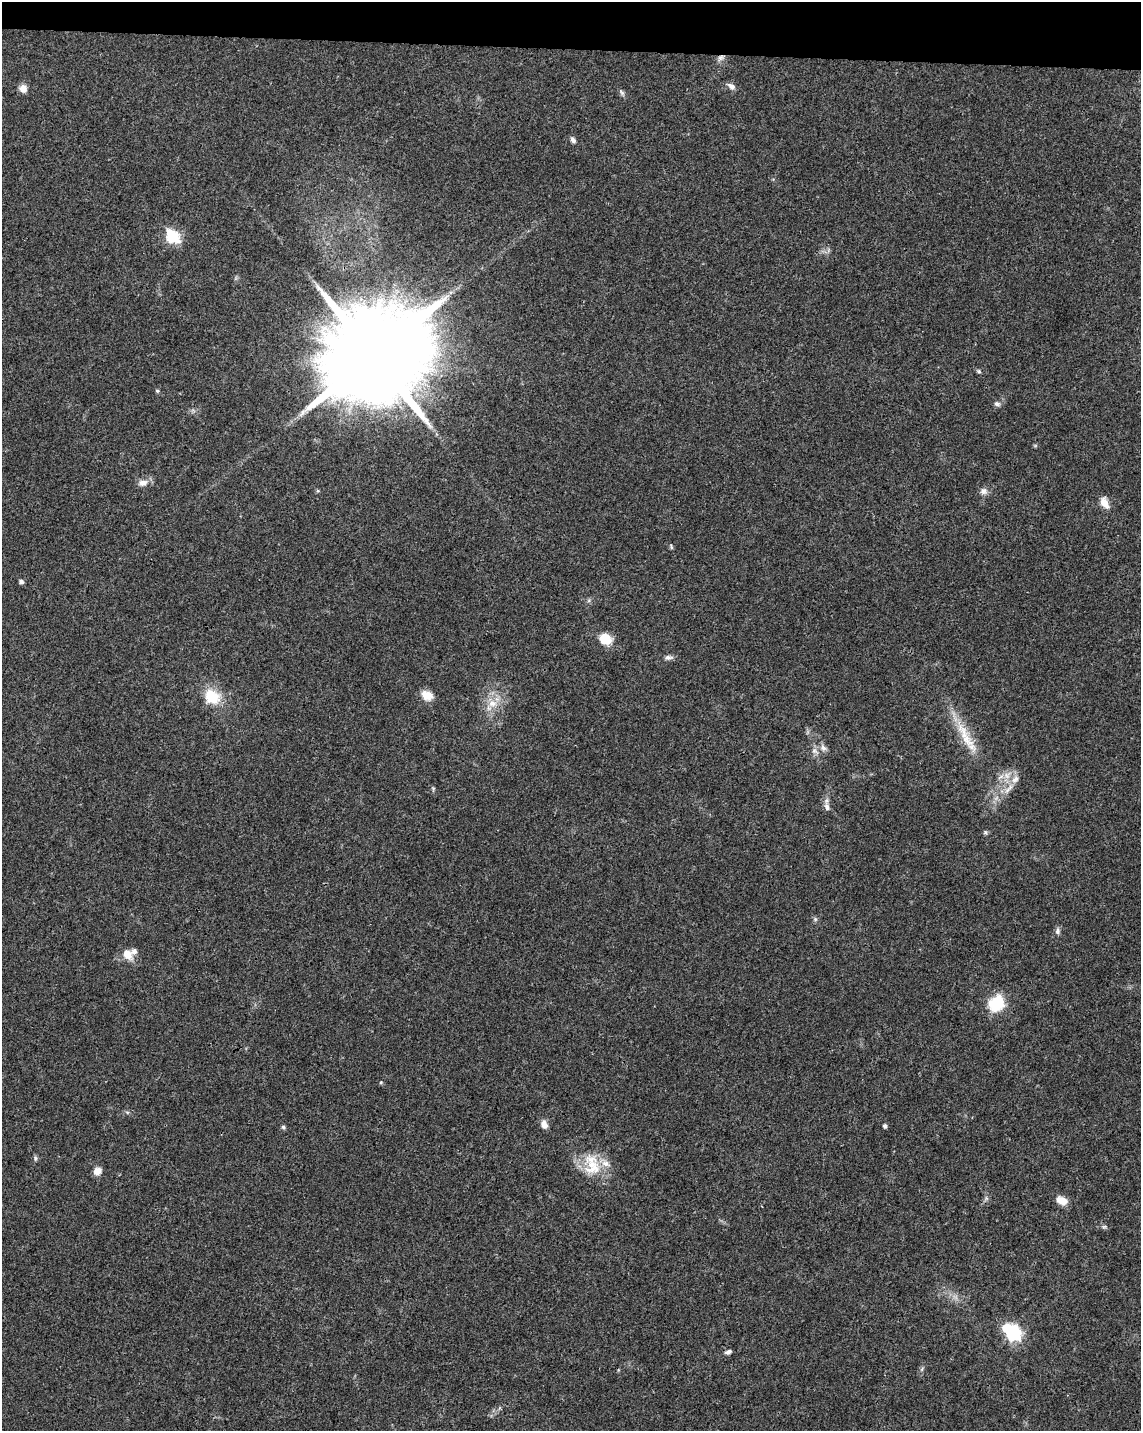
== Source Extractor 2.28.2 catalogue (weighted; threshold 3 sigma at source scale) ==
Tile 2 of 4 x 3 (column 2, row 1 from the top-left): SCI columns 1141-2279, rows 3087-4515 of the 4568 x 4800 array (HDU 1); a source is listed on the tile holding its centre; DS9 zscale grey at full resolution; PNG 1143 x 1433 px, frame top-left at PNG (2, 2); no overlay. Shown black and unused: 3% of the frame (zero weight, under 3 of 4 exposures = <1% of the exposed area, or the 3 px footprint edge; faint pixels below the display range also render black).
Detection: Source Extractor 2.28.2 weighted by HDU 2 'WHT'; one run over the whole footprint, this tile lists its part. Background 0.0473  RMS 0.0036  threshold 0.0163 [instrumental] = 3 sigma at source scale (4.5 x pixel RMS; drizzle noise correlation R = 1.50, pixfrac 1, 0.0396/0.0396 arcsec/px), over >= 5 px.
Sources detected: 50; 1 inside a brighter object's white glare — not listed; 3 inside a brighter listed object's ellipse — not listed separately; the other 46 listed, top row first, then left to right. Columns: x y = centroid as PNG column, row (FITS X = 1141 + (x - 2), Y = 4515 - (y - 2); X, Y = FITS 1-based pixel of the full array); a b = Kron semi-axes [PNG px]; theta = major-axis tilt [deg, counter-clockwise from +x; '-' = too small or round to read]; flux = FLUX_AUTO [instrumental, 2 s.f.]
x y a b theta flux
721 58 11 7 34 1.6
731 86 11 7 -40 1.6
23 88 8 8 - 2.8
622 93 9 6 -52 0.91
573 140 8 5 -61 1.2
173 237 7 6 - 47
374 355 28 24 67 9600
979 371 6 5 - 0.58
157 391 5 4 - 0.51
997 404 9 6 -18 1
143 483 14 9 11 2.5
984 491 10 9 - 1.8
1104 503 15 8 -59 3.6
671 546 7 4 -65 0.52
21 582 4 4 - 1.2
605 639 13 10 -31 7.4
669 657 11 6 1 1.3
427 695 13 10 -30 4.3
212 697 24 20 -34 10
492 703 13 11 -7 4.6
965 736 56 12 -62 12
823 748 11 8 -39 1.8
815 751 12 7 -41 1.8
1001 777 12 5 35 1.9
433 788 6 4 -79 0.49
1008 789 21 6 52 3.2
827 807 10 7 -71 1.8
985 832 6 5 - 0.59
815 919 6 5 - 0.7
1057 931 8 6 89 1.1
127 954 14 10 -50 4.6
996 1003 19 15 48 13
381 1082 5 4 - 0.37
127 1112 6 4 -18 0.54
544 1124 11 8 -71 2.2
885 1126 4 4 - 0.92
283 1127 5 5 - 0.64
35 1158 7 5 89 0.72
592 1165 35 23 -76 13
97 1171 9 7 49 3
986 1198 7 4 -72 0.65
1061 1200 14 8 -22 4
1104 1227 6 4 19 0.55
1013 1333 7 6 - 80
728 1352 9 5 21 1
922 1369 7 4 71 0.59
Overlapping masked pixels (flux is a lower limit): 1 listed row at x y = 721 58